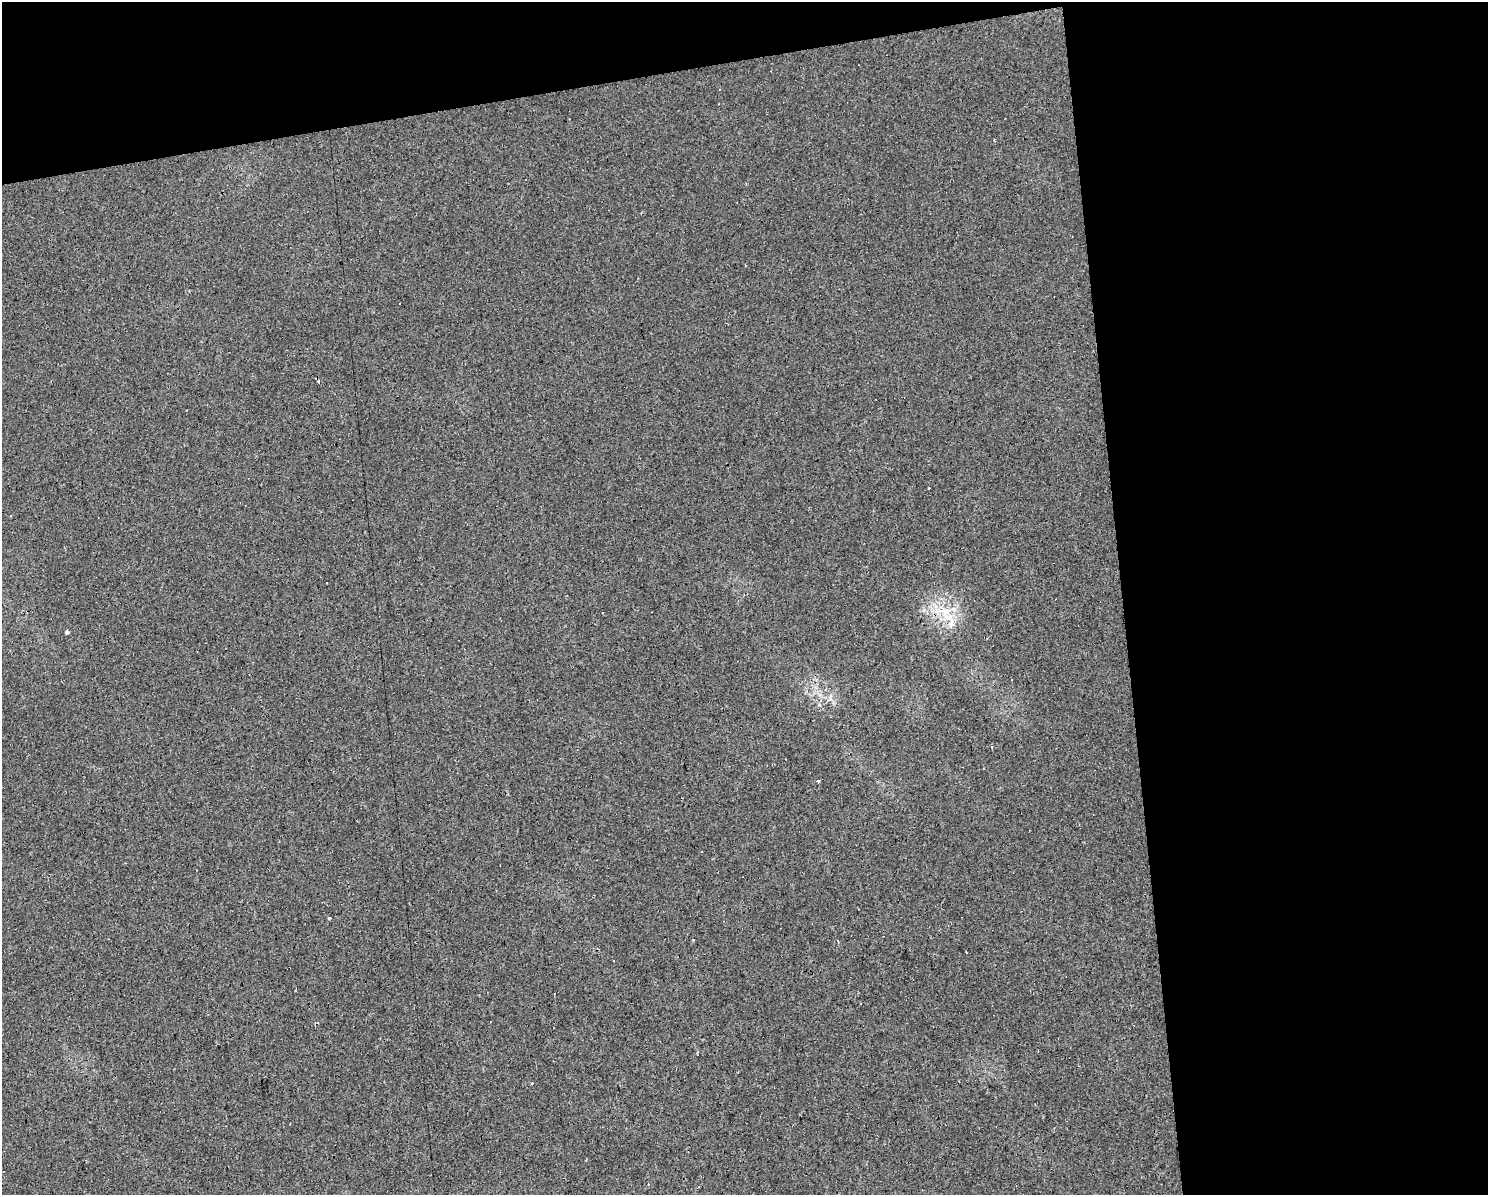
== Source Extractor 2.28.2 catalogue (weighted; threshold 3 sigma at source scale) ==
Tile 3 of 3 x 4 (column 3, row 1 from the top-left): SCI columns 3034-4519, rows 3579-4771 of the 4537 x 4771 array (HDU 1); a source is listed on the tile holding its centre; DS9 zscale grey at full resolution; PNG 1490 x 1197 px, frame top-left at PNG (2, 2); no overlay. Shown black and unused: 30% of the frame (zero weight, under 2 of 3 exposures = <1% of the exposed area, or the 3 px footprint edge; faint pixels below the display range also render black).
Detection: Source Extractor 2.28.2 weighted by HDU 2 'WHT'; one run over the whole footprint, this tile lists its part. Background 0.0206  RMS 0.006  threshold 0.0268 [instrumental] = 3 sigma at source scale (4.5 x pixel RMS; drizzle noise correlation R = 1.50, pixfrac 1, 0.0396/0.0396 arcsec/px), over >= 5 px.
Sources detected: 21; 7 cosmic-ray / hot-pixel residue — not listed; the other 14 listed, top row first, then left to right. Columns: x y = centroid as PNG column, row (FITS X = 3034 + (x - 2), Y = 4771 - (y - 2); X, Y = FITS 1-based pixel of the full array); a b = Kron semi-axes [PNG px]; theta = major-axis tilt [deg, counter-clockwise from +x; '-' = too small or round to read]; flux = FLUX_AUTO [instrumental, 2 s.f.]
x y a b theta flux
929 488 3 2 - 0.61
11 516 3 2 - 0.87
946 612 14 9 8 7.8
952 622 16 7 80 5.6
67 632 3 3 - 8.7
1012 680 3 2 - 0.35
818 780 3 3 - 2.8
329 918 3 3 - 1.7
693 940 3 3 - 0.67
965 952 3 2 - 1.4
614 961 3 3 - 2.1
861 1003 3 2 - 1.2
532 1083 3 2 - 0.47
699 1187 3 2 - 0.47
Unlisted compact peaks at least as high as the median listed source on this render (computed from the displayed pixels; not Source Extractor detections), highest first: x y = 924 610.